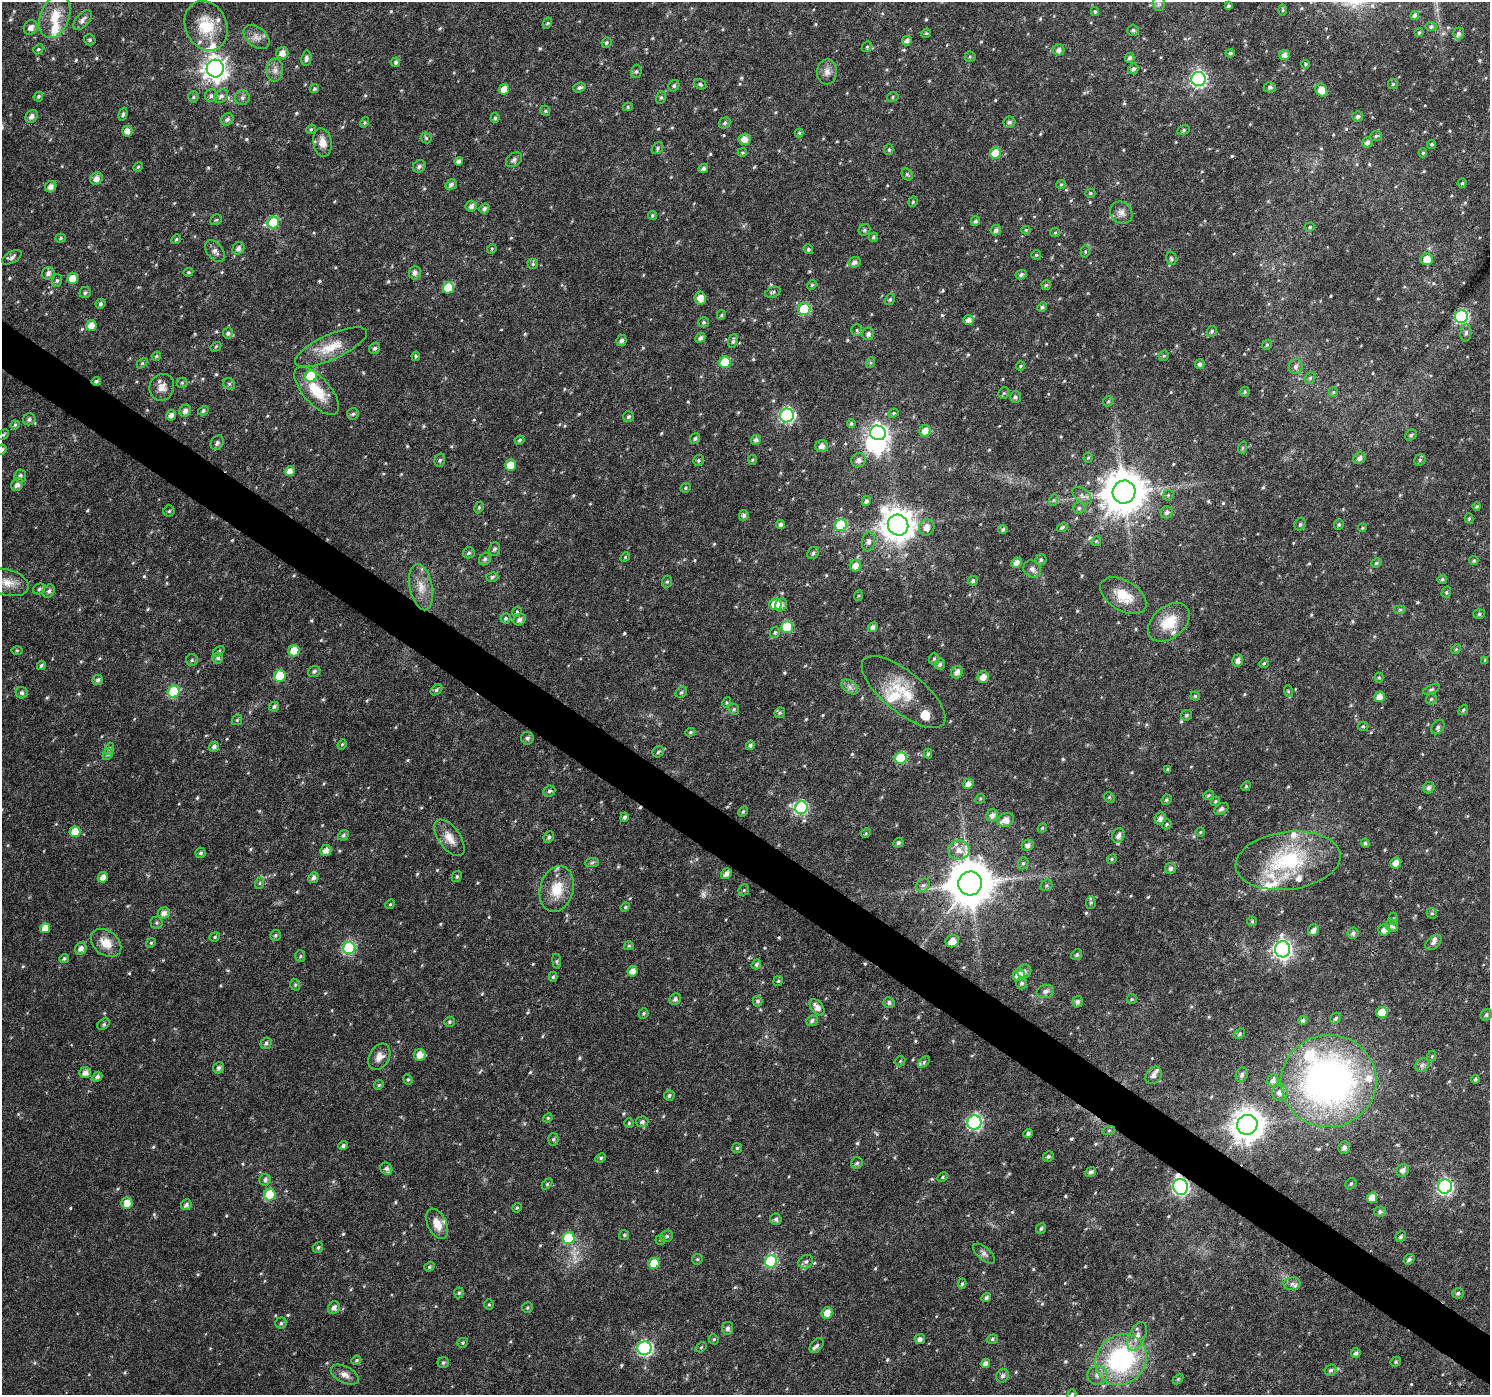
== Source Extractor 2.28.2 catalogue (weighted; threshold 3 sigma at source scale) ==
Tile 6 of 4 x 4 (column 2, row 2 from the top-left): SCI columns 1489-2976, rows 2970-4362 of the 5958 x 6004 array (HDU 1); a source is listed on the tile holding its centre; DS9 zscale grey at full resolution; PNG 1492 x 1397 px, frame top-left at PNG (2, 2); each listed source drawn as its Kron ellipse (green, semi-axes under 4 px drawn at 4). Shown black and unused: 3% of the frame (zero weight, under 4 of 8 exposures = <1% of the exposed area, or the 3 px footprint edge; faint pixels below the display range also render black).
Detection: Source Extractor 2.28.2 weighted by HDU 2 'WHT'; one run over the whole footprint, this tile lists its part. Background 0.0171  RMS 0.0024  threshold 0.00998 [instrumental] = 3 sigma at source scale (4.09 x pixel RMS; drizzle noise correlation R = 1.36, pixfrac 0.8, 0.0396/0.0396 arcsec/px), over >= 5 px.
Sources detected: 684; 1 too faint to see at this stretch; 1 inside a brighter object's white glare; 1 cosmic-ray / hot-pixel residue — neither listed nor drawn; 20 inside a brighter listed object's ellipse — not listed separately; of the other 661, all 500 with FLUX_AUTO >= 0.27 (the completeness limit of this list) listed and drawn (161 fainter detections not listed), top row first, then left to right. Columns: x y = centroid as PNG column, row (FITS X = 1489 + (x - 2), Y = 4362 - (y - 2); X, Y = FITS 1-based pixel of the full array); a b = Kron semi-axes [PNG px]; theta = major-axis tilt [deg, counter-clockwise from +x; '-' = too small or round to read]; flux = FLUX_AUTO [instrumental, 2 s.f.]
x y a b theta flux
1159 4 7 6 - 0.59
1228 6 4 3 - 0.48
1283 10 6 4 90 0.29
1095 12 4 4 - 0.34
1415 15 4 4 - 0.63
55 17 22 14 69 4.4
82 20 12 6 46 1.1
547 23 6 4 60 0.28
206 26 26 20 -66 7.3
31 27 7 6 - 1.4
1431 27 5 5 - 0.47
1133 30 6 5 - 0.5
1419 32 5 3 - 0.28
926 33 5 4 - 0.3
1459 34 6 5 - 0.64
256 37 15 9 -40 1.6
90 40 6 5 - 0.39
907 41 5 5 - 0.8
606 43 5 4 - 0.46
867 47 6 4 44 0.33
38 49 5 4 - 0.36
1059 50 5 5 - 1
282 53 6 6 - 1.6
1230 53 4 4 - 0.46
1284 55 5 5 - 1.1
970 57 5 5 - 0.31
306 58 7 5 81 0.65
1130 58 5 4 - 0.58
396 62 5 4 - 0.49
1305 64 4 4 - 0.29
215 68 9 8 - 160
1133 69 5 5 - 0.71
275 70 11 8 86 1.3
636 71 7 5 88 0.42
827 72 12 10 84 1.5
1198 79 7 7 - 54
700 84 6 5 - 0.39
1393 84 5 5 - 0.33
674 86 6 5 - 0.4
579 87 6 5 - 0.52
1270 87 6 5 - 0.58
314 89 5 4 - 0.39
504 89 5 5 - 2.6
1321 90 6 5 - 2.4
211 96 6 6 - 0.6
221 96 8 6 40 0.81
38 97 5 4 - 0.38
193 97 5 5 - 0.42
661 97 6 5 - 0.42
893 97 6 5 - 0.33
242 98 7 7 - 0.65
628 107 5 4 - 0.32
545 111 5 4 - 0.32
123 114 7 4 74 0.41
31 116 7 5 54 1
1358 116 5 5 - 0.61
495 118 5 4 - 0.4
227 119 6 5 - 0.69
364 122 5 4 - 0.28
1009 122 6 5 - 0.52
725 123 6 5 - 0.46
311 129 5 4 - 0.29
1184 130 6 4 28 0.37
127 131 5 5 - 1.6
799 133 4 4 - 0.28
1376 136 6 5 - 0.39
426 138 6 5 - 0.32
745 139 6 6 - 1.6
322 142 14 9 -80 2.1
1367 142 5 5 - 0.76
1432 144 4 4 - 0.36
657 148 7 5 46 0.41
889 150 5 4 - 0.35
742 152 5 4 - 0.28
995 153 5 5 - 5.6
1423 153 4 4 - 0.32
514 160 9 6 37 0.71
459 161 4 4 - 0.73
419 166 7 5 44 0.75
138 167 5 4 - 0.28
703 168 5 4 - 0.64
907 174 6 5 - 0.35
96 179 6 6 - 1.4
1462 183 4 4 - 0.34
1061 184 5 4 - 0.28
451 185 6 5 - 0.66
51 187 6 5 - 1.3
1090 193 5 4 - 0.36
913 202 5 4 - 0.29
471 206 5 5 - 1
484 209 5 4 - 0.67
1121 213 12 10 -41 1.4
652 215 4 4 - 0.37
216 220 6 5 - 0.32
975 221 5 4 - 0.47
273 223 6 5 - 9.9
1310 227 5 4 - 0.38
864 230 6 5 - 0.41
996 230 5 5 - 0.79
1026 230 4 4 - 0.27
1055 233 5 4 - 0.27
873 237 5 4 - 0.36
61 238 5 4 - 0.36
176 239 5 4 - 0.31
238 248 7 5 58 1.1
492 249 5 4 - 0.28
808 249 5 4 - 0.4
215 251 12 8 -51 1.2
1085 252 6 4 79 0.32
1036 255 5 5 - 0.31
12 257 11 6 30 0.83
1171 259 6 5 - 0.42
1427 259 6 6 - 2.6
854 262 6 5 - 0.84
533 264 5 5 - 0.41
188 272 5 4 - 0.29
415 272 7 6 - 0.87
48 273 6 6 - 0.91
1021 275 6 4 25 0.63
72 279 5 5 - 4
57 280 6 5 - 0.43
812 285 5 4 - 0.3
1046 285 5 4 - 0.34
448 288 5 5 - 7.2
773 292 8 5 20 0.43
85 293 6 5 - 0.49
700 298 6 5 - 2.2
890 299 6 5 - 0.4
101 304 5 4 - 0.46
1042 307 5 4 - 0.52
804 309 6 6 - 14
721 315 5 4 - 0.27
1461 316 6 6 - 34
968 320 5 4 - 1.2
704 322 5 5 - 0.38
91 325 5 5 - 2.1
857 330 6 5 - 0.31
1212 331 5 5 - 0.42
228 333 5 5 - 0.53
1466 333 8 5 83 0.59
868 334 6 6 - 0.74
700 338 5 4 - 0.73
621 341 5 5 - 0.78
733 341 7 4 72 0.53
1267 345 5 4 - 0.31
216 347 6 4 31 0.27
331 347 39 12 24 5.5
375 348 6 5 - 0.55
156 356 5 4 - 0.28
416 356 5 4 - 0.34
1164 356 5 5 - 0.33
725 362 6 5 - 7.8
142 363 6 4 46 0.31
870 363 5 3 - 0.27
1200 364 5 4 - 0.59
1020 366 5 3 - 0.3
1296 366 7 7 - 0.91
311 376 6 6 - 9
1310 378 6 5 - 0.35
96 381 5 4 - 0.43
182 383 5 5 - 0.33
229 384 6 5 - 0.42
162 387 13 12 - 1.9
317 391 30 13 -48 6.6
1245 392 5 5 - 0.47
1333 392 5 4 - 0.27
1004 393 6 5 - 0.35
1015 397 6 5 - 0.55
1108 401 6 4 47 0.31
185 411 6 5 - 1
203 411 5 4 - 0.46
893 413 5 4 - 0.33
353 414 6 6 - 0.47
171 415 5 5 - 1.1
787 415 7 7 - 39
628 417 5 5 - 0.47
29 419 6 6 - 0.64
851 423 4 4 - 0.41
15 425 4 4 - 0.29
925 431 6 5 - 2.1
878 433 8 7 - 77
3 434 6 4 45 0.3
1411 435 6 5 - 0.46
695 439 5 5 - 0.49
519 440 5 4 - 0.42
756 440 5 5 - 0.66
217 443 8 6 59 0.75
822 446 6 6 - 1.2
1242 448 6 4 71 0.28
2 450 5 4 - 0.53
1088 458 5 4 - 0.27
1359 458 6 5 - 0.92
440 460 7 5 74 0.43
698 460 5 5 - 0.4
752 460 5 4 - 0.3
859 460 7 6 - 0.98
1420 460 6 5 - 0.37
511 465 5 5 - 3.4
290 471 5 5 - 1.7
20 476 6 6 - 0.71
17 485 7 5 59 1.2
686 488 5 4 - 0.32
1124 492 11 11 - 760
1168 495 6 5 - 0.3
1082 496 11 6 -39 0.96
1054 500 6 4 70 0.3
866 501 5 4 - 0.61
1477 506 4 4 - 0.32
479 507 6 4 64 0.31
1079 508 5 5 - 0.41
169 511 5 5 - 0.35
1167 512 6 6 - 0.72
744 515 5 4 - 0.62
1469 518 5 4 - 0.27
781 524 5 4 - 0.62
1300 524 6 5 - 0.46
841 525 6 6 - 15
898 525 11 10 - 380
1339 525 5 4 - 0.36
1062 527 5 4 - 0.56
927 528 8 7 - 1.7
1362 528 4 4 - 0.3
1003 529 5 4 - 0.45
1096 541 5 4 - 0.28
869 542 10 6 79 0.89
494 549 7 5 69 0.6
469 553 6 5 - 0.53
813 553 7 5 48 0.6
625 557 5 4 - 0.28
485 559 7 5 53 0.57
1041 560 5 5 - 0.47
1474 561 4 4 - 0.35
1017 563 5 5 - 1.4
1376 563 5 4 - 0.39
855 566 6 5 - 1.9
1032 569 9 8 - 0.96
492 577 6 4 17 0.44
1442 579 5 4 - 0.46
973 581 5 4 - 0.56
7 582 22 13 -16 3.2
667 582 6 5 - 0.4
421 587 23 11 -78 3.5
39 589 6 5 - 0.46
49 591 7 5 61 0.68
1446 592 6 4 70 0.32
858 596 5 3 - 0.27
1123 596 25 15 -31 5.2
775 604 6 6 - 4.7
781 605 7 5 65 0.88
1400 610 6 4 0 0.34
517 612 5 4 - 0.35
1479 614 6 5 - 0.41
506 618 5 4 - 0.43
520 619 6 5 - 0.95
1169 622 23 16 39 6.1
787 627 6 6 - 11
873 627 5 4 - 0.79
775 632 6 5 - 0.41
1456 649 5 4 - 0.27
17 651 6 4 0 0.28
219 651 6 3 37 0.3
294 651 5 5 - 5.2
218 658 5 5 - 0.54
934 659 6 5 - 0.41
192 660 6 6 - 0.42
1238 660 6 5 - 1
1485 660 4 4 - 0.29
1264 663 5 4 - 0.29
940 664 6 5 - 0.51
41 665 5 4 - 0.38
314 671 6 5 - 0.58
957 672 6 5 - 1.3
280 676 6 5 - 8.1
983 677 6 5 - 2
1379 678 5 4 - 0.28
98 680 5 5 - 0.63
850 687 9 6 -37 0.92
1431 689 9 4 23 0.36
436 690 6 5 - 0.49
1288 691 6 4 -72 0.28
174 692 6 6 - 13
681 692 6 5 - 0.42
904 692 51 20 -39 9.2
22 693 6 5 - 0.49
1195 696 4 4 - 0.33
1379 697 5 5 - 1.9
1431 699 6 5 - 0.34
726 702 5 4 - 0.28
274 707 5 5 - 0.47
734 709 6 5 - 0.38
1463 710 5 4 - 0.33
780 713 6 5 - 0.32
1186 715 5 5 - 0.38
237 720 5 4 - 0.3
1363 726 5 5 - 0.33
1438 727 8 5 54 0.66
690 732 5 4 - 0.32
527 738 6 6 - 0.55
342 744 5 4 - 0.32
750 745 5 4 - 0.52
214 747 5 4 - 0.82
109 749 6 4 73 0.36
658 752 6 5 - 0.45
108 754 6 5 - 0.55
928 754 5 4 - 0.42
901 758 6 6 - 15
1168 769 4 3 - 0.28
968 784 5 5 - 1.2
1246 786 5 4 - 0.31
1429 788 6 5 - 0.8
549 791 6 5 - 0.58
1208 795 6 4 23 0.32
1109 797 6 4 -46 0.31
980 799 5 4 - 0.28
1166 800 5 5 - 0.39
1215 801 5 4 - 0.35
801 808 6 6 - 27
1221 809 7 5 32 0.68
743 811 6 4 62 0.33
992 815 6 5 - 1.1
624 817 5 4 - 0.48
1160 818 6 5 - 1
1006 820 8 6 24 2
1167 824 5 4 - 0.33
1042 828 5 4 - 0.3
75 832 5 5 - 4
1200 832 5 4 - 0.27
866 833 5 4 - 0.28
343 835 6 4 41 0.4
1118 836 7 6 - 1
549 837 6 5 - 0.5
449 838 21 10 -54 2.8
898 843 5 4 - 0.54
1365 843 5 4 - 0.45
1028 845 6 5 - 0.82
959 850 11 9 -2 2.2
326 851 6 5 - 1.4
201 853 5 5 - 0.46
1112 859 5 4 - 0.32
1288 861 53 29 7 22
592 862 7 4 3 0.41
1023 863 6 5 - 0.41
1396 863 5 5 - 1.8
1171 868 5 5 - 0.62
726 874 5 5 - 1.1
457 876 6 5 - 0.39
103 877 5 5 - 1.7
313 878 5 5 - 0.77
260 883 6 4 71 0.31
970 883 12 11 - 920
923 885 7 6 - 0.73
1047 885 6 5 - 0.38
557 889 23 16 74 5.8
744 890 6 5 - 0.32
1091 902 6 5 - 0.42
390 904 5 4 - 0.28
625 907 5 4 - 0.28
164 913 6 5 - 1.2
1432 913 5 5 - 0.32
1393 919 6 4 89 0.36
1252 921 5 5 - 0.29
156 922 6 6 - 0.4
1392 926 6 6 - 0.87
45 928 5 5 - 2.4
1313 930 6 5 - 1.1
1384 930 6 5 - 1.5
1353 933 6 5 - 0.73
275 935 5 5 - 0.39
215 937 5 4 - 0.35
952 941 7 6 - 2.3
1433 942 9 6 43 0.88
106 943 17 12 -37 3.5
151 943 5 4 - 0.3
629 946 5 4 - 0.33
349 948 6 6 - 26
81 949 6 5 - 1.1
1283 949 8 7 - 99
1077 955 6 5 - 0.47
300 956 5 5 - 0.32
64 958 5 4 - 0.41
557 961 8 4 -82 0.33
756 964 5 4 - 0.51
633 971 5 5 - 1.6
1024 971 7 6 - 0.7
1019 975 6 6 - 2.9
553 977 5 4 - 0.39
778 981 5 4 - 0.38
1021 983 6 5 - 0.58
295 985 6 4 -71 0.35
1045 991 9 6 14 0.87
675 999 6 5 - 0.68
1132 999 5 5 - 0.28
758 1001 5 5 - 0.52
1077 1002 6 5 - 0.68
889 1003 5 5 - 0.56
817 1007 9 6 -50 1.7
643 1013 5 5 - 0.34
1382 1013 5 5 - 4.8
1486 1015 6 5 - 0.53
1336 1018 6 5 - 0.45
1303 1020 4 4 - 0.57
812 1021 6 5 - 0.64
450 1022 5 5 - 0.36
103 1024 7 5 43 0.42
1240 1034 6 4 44 0.36
266 1043 6 5 - 0.57
420 1055 6 6 - 1.9
1432 1056 6 4 72 0.27
379 1057 14 10 58 1.8
900 1061 6 4 47 0.31
924 1062 7 4 46 0.45
1422 1065 7 6 - 0.61
219 1068 6 5 - 0.76
85 1073 5 5 - 1.4
1154 1075 9 7 56 0.99
1242 1075 7 6 - 0.68
97 1077 5 4 - 0.69
408 1079 5 4 - 0.32
1475 1079 4 4 - 0.41
1273 1080 6 5 - 0.98
1329 1081 48 46 10 100
379 1085 5 4 - 0.28
1280 1092 8 8 - 1.3
669 1095 5 5 - 0.54
548 1118 5 4 - 0.28
642 1122 6 5 - 0.65
629 1123 5 5 - 0.3
974 1123 7 7 - 43
1247 1125 10 10 - 360
1109 1130 6 4 19 0.35
1028 1134 5 4 - 0.65
553 1139 6 5 - 0.49
343 1146 5 4 - 0.55
737 1148 5 5 - 0.39
1344 1148 6 5 - 0.8
1048 1157 5 5 - 0.45
601 1158 5 4 - 0.37
857 1163 6 5 - 0.44
386 1169 6 5 - 0.72
1403 1170 6 5 - 1
1091 1172 6 4 42 0.65
942 1177 6 4 29 0.31
265 1180 6 5 - 0.65
547 1184 6 4 46 0.31
1351 1184 6 5 - 0.33
1445 1186 7 7 - 47
1180 1187 8 7 - 65
270 1195 6 6 - 10
1372 1198 5 5 - 3.1
127 1203 5 5 - 2.4
186 1205 5 5 - 0.64
517 1208 5 4 - 0.29
1380 1211 6 5 - 0.52
776 1219 6 5 - 0.52
437 1224 16 9 -65 2.8
1041 1229 5 5 - 0.48
624 1235 5 5 - 0.31
667 1236 7 5 29 0.45
1401 1237 5 5 - 0.46
569 1238 6 6 - 11
660 1240 5 5 - 0.28
318 1247 5 5 - 0.42
984 1254 13 6 -41 0.8
697 1259 5 5 - 0.34
1409 1259 6 4 40 0.64
771 1261 6 6 - 23
806 1262 8 6 37 0.59
654 1263 5 5 - 4.4
429 1267 5 4 - 0.39
962 1284 5 4 - 0.38
1292 1284 8 6 8 0.72
459 1293 5 4 - 0.37
1458 1293 6 5 - 0.51
986 1298 5 4 - 0.53
489 1304 5 5 - 0.34
527 1307 6 5 - 0.35
334 1308 6 5 - 0.97
827 1313 6 5 - 3.2
281 1323 5 5 - 0.45
727 1328 6 5 - 0.73
1137 1336 15 8 65 1.9
714 1339 5 4 - 0.32
920 1339 5 5 - 0.89
992 1339 6 4 20 0.39
463 1343 5 5 - 0.33
817 1345 8 5 50 0.79
701 1347 6 4 30 0.33
644 1348 7 7 - 44
1356 1353 5 4 - 0.54
1121 1359 27 24 42 32
356 1360 5 4 - 0.29
1396 1362 5 4 - 0.32
443 1363 5 5 - 0.46
985 1363 5 4 - 1.1
1331 1370 6 5 - 0.61
345 1375 15 8 -27 1.5
1097 1375 10 9 - 1.4
1002 1376 7 6 - 0.73
1178 1379 6 4 46 0.29
1072 1394 5 4 - 0.42
Overlapping masked pixels (flux is a lower limit): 2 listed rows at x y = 96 381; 1180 1187
Isophote crosses this tile's border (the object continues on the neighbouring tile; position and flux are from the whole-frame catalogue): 2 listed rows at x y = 2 450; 1072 1394